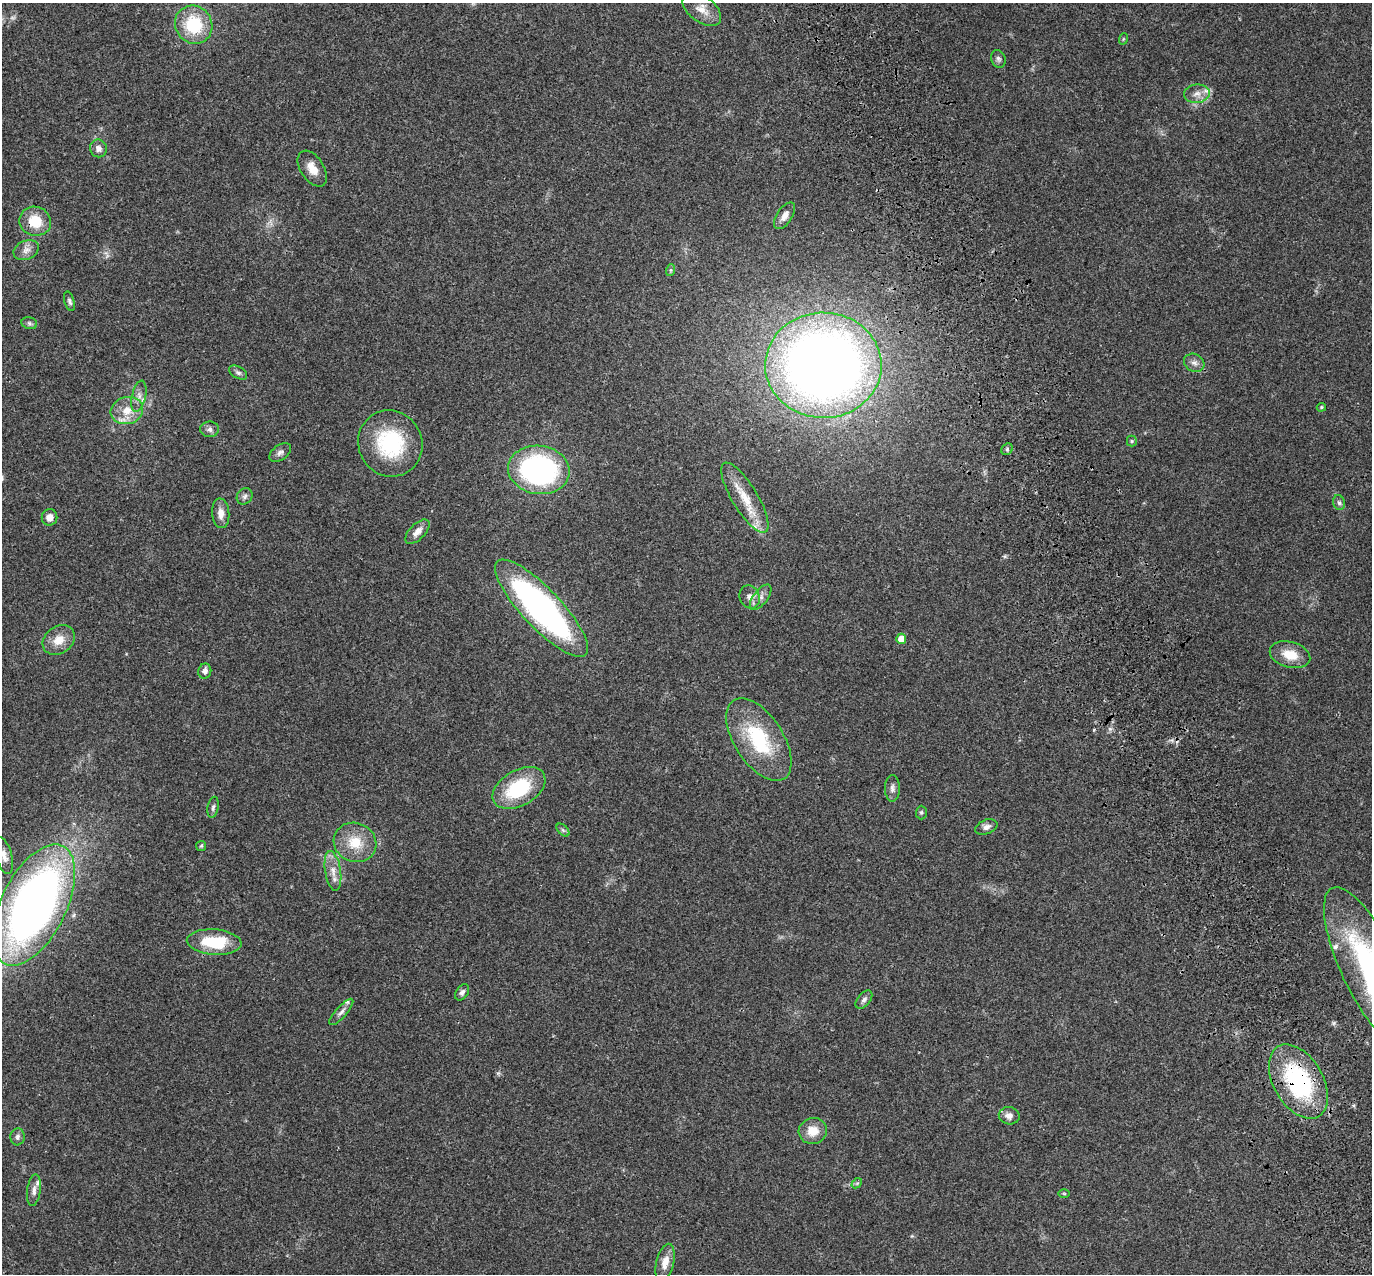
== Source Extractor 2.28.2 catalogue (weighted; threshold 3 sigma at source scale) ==
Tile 6 of 4 x 4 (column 2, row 2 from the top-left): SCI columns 1483-2852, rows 2760-4031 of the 5708 x 5573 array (HDU 1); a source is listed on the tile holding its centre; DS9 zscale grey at full resolution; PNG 1374 x 1276 px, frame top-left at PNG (2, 3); each listed source drawn as its Kron ellipse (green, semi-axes under 4 px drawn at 4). Shown black and unused: <1% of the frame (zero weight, under 3 of 4 exposures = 9% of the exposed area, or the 3 px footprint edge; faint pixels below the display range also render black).
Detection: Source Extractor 2.28.2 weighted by HDU 2 'WHT'; one run over the whole footprint, this tile lists its part. Background 0.0407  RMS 0.0036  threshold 0.0164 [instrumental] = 3 sigma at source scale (4.5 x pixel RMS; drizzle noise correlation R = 1.50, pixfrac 1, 0.0396/0.0396 arcsec/px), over >= 5 px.
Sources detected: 68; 1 too faint to see at this stretch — neither listed nor drawn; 4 inside a brighter listed object's ellipse — not listed separately; the other 63 listed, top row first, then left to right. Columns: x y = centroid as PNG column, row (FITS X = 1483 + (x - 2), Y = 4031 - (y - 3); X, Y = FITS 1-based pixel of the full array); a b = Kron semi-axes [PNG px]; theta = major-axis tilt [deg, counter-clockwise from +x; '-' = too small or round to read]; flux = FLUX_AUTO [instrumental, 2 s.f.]
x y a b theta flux
702 9 22 13 -37 4.1
194 25 19 18 - 18
1123 39 6 3 72 0.37
998 59 9 7 -71 1.1
1197 94 13 9 7 2.8
98 148 9 8 - 2
312 169 20 11 -57 4.5
785 216 15 7 57 2.5
35 221 16 14 -18 9.1
26 250 13 9 23 2.4
671 270 6 4 71 0.47
69 301 10 5 -73 0.96
29 323 8 6 -17 0.86
1194 363 10 8 -28 1.7
823 365 58 52 -1 390
238 373 10 5 -31 0.99
139 396 16 7 77 2.5
1321 407 5 4 - 0.43
127 410 16 13 17 6.3
210 429 9 8 - 1.5
1132 441 5 5 - 0.55
390 443 34 31 -61 29
1007 449 6 5 - 0.7
280 452 12 7 38 1.4
539 470 31 24 -7 78
245 496 8 7 - 1.2
745 498 40 12 -59 9.9
1339 503 7 5 -73 0.93
221 513 15 8 -85 3
50 517 8 7 - 2.4
417 532 15 8 45 2.8
750 597 12 10 -66 2.3
761 597 15 7 52 2.2
541 608 64 19 -47 120
901 639 5 5 - 5
59 640 17 13 36 5.2
1290 655 21 13 -16 7
205 671 7 6 - 1.5
759 740 47 24 -57 27
519 788 29 18 30 24
892 788 13 7 89 1.6
213 807 11 5 79 0.91
921 812 7 5 89 0.68
986 827 11 7 19 1.8
563 830 8 4 -45 0.74
355 842 22 19 -25 9.6
201 846 5 5 - 0.48
4 855 19 8 -75 2.7
333 871 20 8 -81 3.8
34 905 65 32 63 260
214 942 27 12 -4 16
1369 967 87 28 -65 73
462 992 9 6 55 1.2
864 1000 11 6 51 1.2
341 1012 17 5 48 1.6
1298 1082 40 24 -60 44
1009 1116 10 8 -12 2.3
813 1131 14 13 - 5.4
17 1137 8 7 - 1.2
857 1183 6 4 42 0.51
34 1190 16 6 83 2.1
1064 1193 6 4 -1 0.44
665 1262 19 9 76 4
Overlapping masked pixels (flux is a lower limit): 2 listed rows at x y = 35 221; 1298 1082
Isophote crosses this tile's border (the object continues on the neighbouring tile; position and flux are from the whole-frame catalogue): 2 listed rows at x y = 4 855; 1369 967